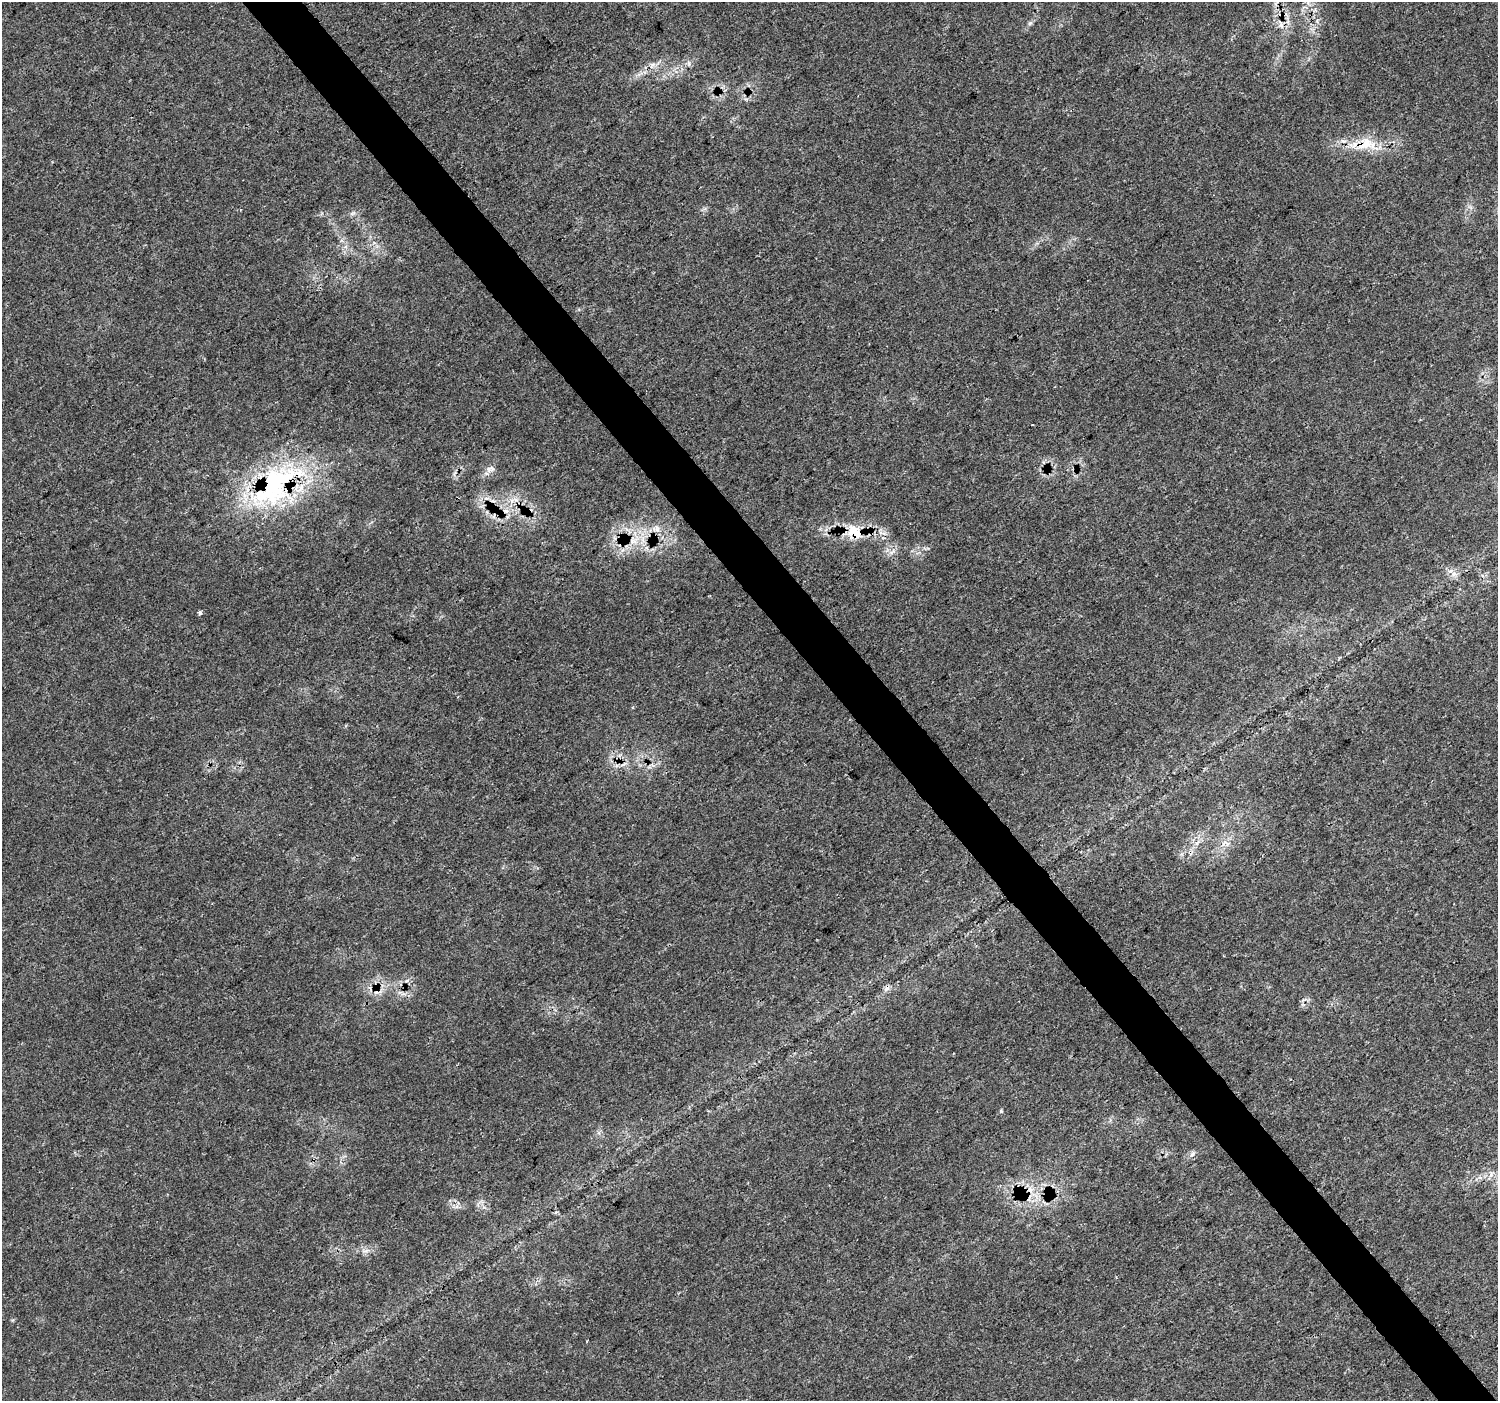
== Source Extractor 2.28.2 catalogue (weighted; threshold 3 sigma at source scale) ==
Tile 6 of 4 x 4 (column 2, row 2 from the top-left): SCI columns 1504-2999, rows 3005-4403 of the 5995 x 5943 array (HDU 1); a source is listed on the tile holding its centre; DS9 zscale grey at full resolution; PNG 1500 x 1403 px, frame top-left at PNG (2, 2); no overlay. Shown black and unused: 4% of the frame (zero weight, under 3 of 4 exposures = <1% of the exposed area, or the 3 px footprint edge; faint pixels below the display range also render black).
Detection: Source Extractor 2.28.2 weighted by HDU 2 'WHT'; one run over the whole footprint, this tile lists its part. Background 0.0245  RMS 0.0021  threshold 0.0096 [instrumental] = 3 sigma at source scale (4.5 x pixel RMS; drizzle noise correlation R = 1.50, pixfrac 1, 0.0396/0.0396 arcsec/px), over >= 5 px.
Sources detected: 29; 4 cosmic-ray / hot-pixel residue — not listed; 1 inside a brighter listed object's ellipse — not listed separately; the other 24 listed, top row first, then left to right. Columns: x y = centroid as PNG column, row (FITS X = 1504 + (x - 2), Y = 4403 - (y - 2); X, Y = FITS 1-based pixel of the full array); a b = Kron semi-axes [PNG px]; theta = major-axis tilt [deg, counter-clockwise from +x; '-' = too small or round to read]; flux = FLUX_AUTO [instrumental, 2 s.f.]
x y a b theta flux
1308 2 9 4 -85 0.58
1281 14 7 4 -2 0.53
1030 23 6 4 18 0.38
1281 25 11 5 -60 0.98
653 65 7 5 1 0.64
1364 144 28 16 20 5.7
353 213 10 3 29 0.45
490 469 13 7 23 1.2
273 482 82 46 25 38
516 499 7 4 -20 0.65
506 511 7 5 -1 0.7
494 516 9 3 77 0.53
656 529 12 6 4 1.3
854 532 24 18 -46 5.5
634 540 18 11 39 3.9
1454 574 7 6 - 0.9
200 612 3 3 - 0.79
1227 843 12 3 -40 0.58
887 988 10 6 52 0.78
1001 1111 4 4 - 0.37
1193 1154 9 5 56 0.61
1030 1190 11 9 54 2.1
556 1212 4 4 - 0.41
366 1251 9 3 21 0.49
Overlapping masked pixels (flux is a lower limit): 6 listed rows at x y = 1281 14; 1364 144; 273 482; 854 532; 887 988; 1030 1190
Isophote crosses this tile's border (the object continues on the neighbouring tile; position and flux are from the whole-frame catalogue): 1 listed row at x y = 1308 2
Unlisted compact peaks at least as high as the median listed source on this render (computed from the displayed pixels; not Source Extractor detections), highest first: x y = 484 1207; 12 1320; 1182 854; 689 63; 322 213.